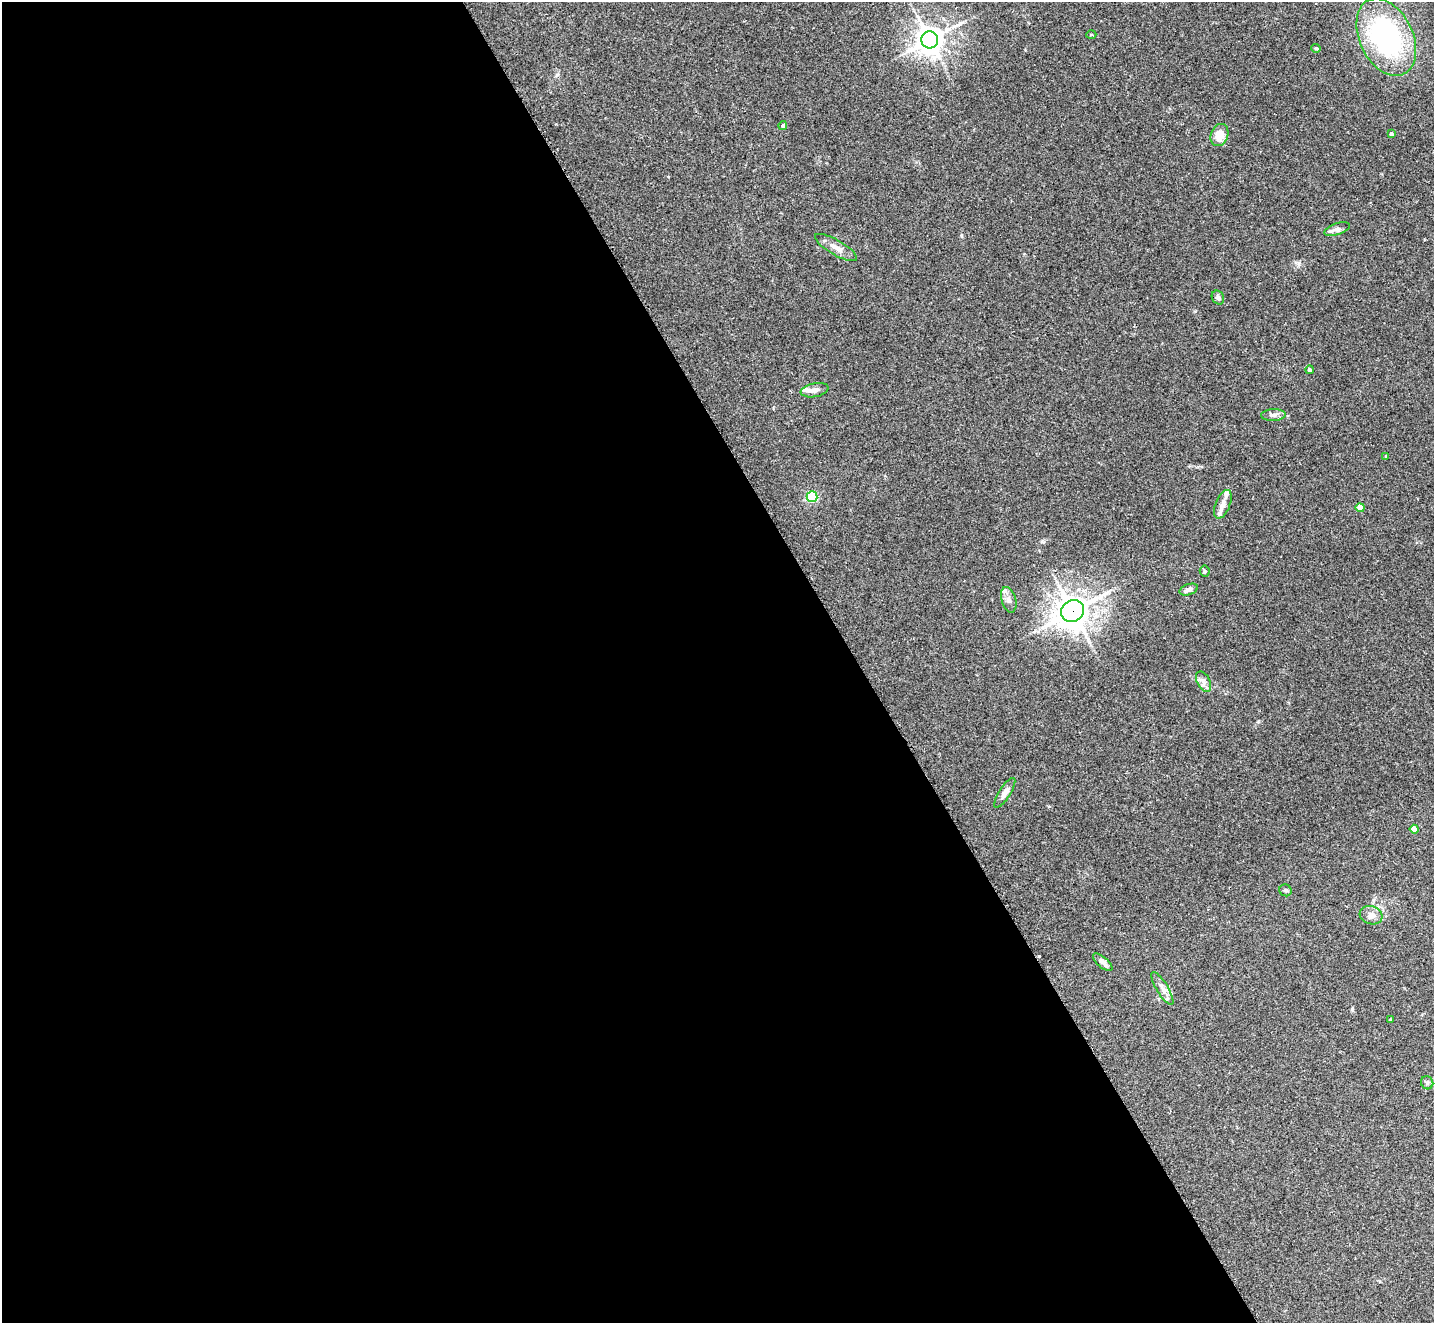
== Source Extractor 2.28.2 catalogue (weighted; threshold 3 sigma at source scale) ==
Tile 9 of 4 x 4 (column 1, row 3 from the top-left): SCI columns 17-1448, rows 1626-2946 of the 5754 x 5742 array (HDU 1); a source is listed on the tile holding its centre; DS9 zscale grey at full resolution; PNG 1436 x 1325 px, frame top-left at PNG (2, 2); each listed source drawn as its Kron ellipse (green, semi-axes under 4 px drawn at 4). Shown black and unused: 60% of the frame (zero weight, under 2 of 3 exposures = <1% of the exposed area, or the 3 px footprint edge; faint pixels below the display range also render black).
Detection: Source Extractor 2.28.2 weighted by HDU 2 'WHT'; one run over the whole footprint, this tile lists its part. Background 0.0735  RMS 0.0059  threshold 0.0266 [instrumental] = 3 sigma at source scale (4.5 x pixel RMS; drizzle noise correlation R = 1.50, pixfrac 1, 0.05/0.05 arcsec/px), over >= 5 px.
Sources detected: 36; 2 cosmic-ray / hot-pixel residue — neither listed nor drawn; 4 inside a brighter listed object's ellipse — not listed separately; the other 30 listed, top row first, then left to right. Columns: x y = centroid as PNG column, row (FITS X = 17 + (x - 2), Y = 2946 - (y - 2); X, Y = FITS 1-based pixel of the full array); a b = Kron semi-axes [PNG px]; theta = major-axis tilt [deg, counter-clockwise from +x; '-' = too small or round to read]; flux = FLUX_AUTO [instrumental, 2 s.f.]
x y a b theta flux
1091 34 5 3 - 0.69
1386 37 41 26 -64 110
930 40 8 8 - 660
1316 48 4 4 - 0.7
783 126 4 4 - 0.95
1391 134 4 4 - 1.2
1219 135 11 8 71 7.2
1337 229 13 6 18 2.4
836 247 24 7 -30 5
1218 298 7 6 - 1.9
1309 370 4 4 - 1
815 390 14 7 10 2.7
1273 415 12 6 3 2.2
1386 456 4 3 - 0.51
812 497 5 5 - 55
1223 504 15 7 68 4.6
1360 508 4 4 - 8.9
1205 571 5 5 - 0.9
1189 590 9 5 19 2.4
1009 600 13 7 -74 2.7
1073 611 12 10 31 810
1204 682 11 6 -62 2.4
1005 793 17 5 57 2.8
1414 829 4 4 - 7.3
1285 890 6 5 - 1.2
1371 915 11 9 -18 3.5
1103 962 12 5 -41 2.4
1162 988 19 6 -58 3.4
1390 1019 3 2 - 0.49
1427 1083 7 6 - 1.2
Overlapping masked pixels (flux is a lower limit): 1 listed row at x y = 1073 611
Unlisted compact peaks at least as high as the median listed source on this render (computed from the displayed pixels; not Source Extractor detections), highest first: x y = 961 235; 1298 263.